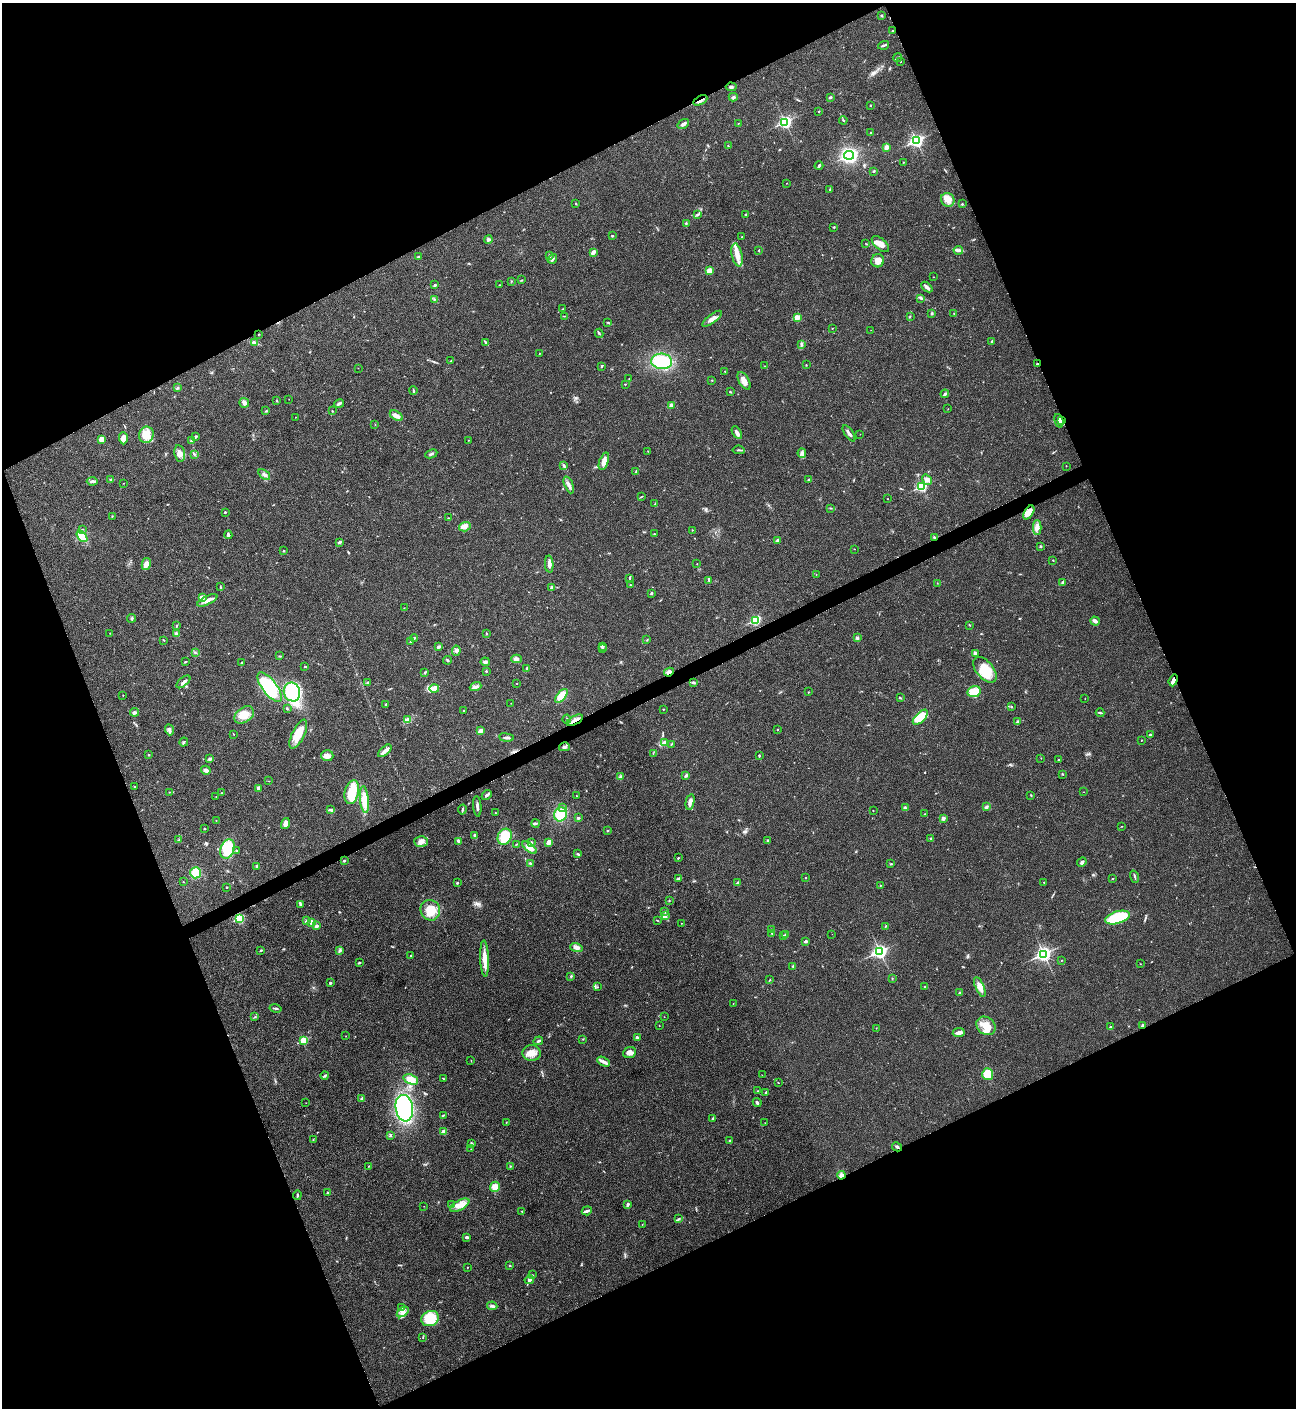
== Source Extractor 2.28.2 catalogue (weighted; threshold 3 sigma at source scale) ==
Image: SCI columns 288-5462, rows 3-5623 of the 5618 x 5630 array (HDU 1 of 3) = the unmasked area's bounding box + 8 px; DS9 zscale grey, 4 x 4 block average (1 PNG px = mean of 4 x 4 image px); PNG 1298 x 1410 px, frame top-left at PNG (2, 3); each listed source drawn as its Kron ellipse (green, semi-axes under 4 px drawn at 4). Shown black and unused: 44% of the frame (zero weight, under 3 of 4 exposures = <1% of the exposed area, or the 3 px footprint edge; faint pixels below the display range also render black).
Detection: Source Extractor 2.28.2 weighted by HDU 2 'WHT'. Background 0.0199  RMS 0.004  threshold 0.0181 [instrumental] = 3 sigma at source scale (4.5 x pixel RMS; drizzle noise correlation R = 1.50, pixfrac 1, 0.05/0.05 arcsec/px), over >= 5 px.
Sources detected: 428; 1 inside a brighter object's white glare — neither listed nor drawn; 1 coinciding with a brighter row at this scale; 12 inside a brighter listed object's ellipse — not listed separately; the other 414 listed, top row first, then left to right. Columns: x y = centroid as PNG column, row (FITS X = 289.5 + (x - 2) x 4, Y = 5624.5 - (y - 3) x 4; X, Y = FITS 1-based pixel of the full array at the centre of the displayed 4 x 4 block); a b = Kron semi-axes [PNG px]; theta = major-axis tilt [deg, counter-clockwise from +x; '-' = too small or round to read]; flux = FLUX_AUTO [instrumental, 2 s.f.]
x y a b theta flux
882 16 3 2 - 1.6
893 31 3 2 - 1.3
884 45 6 2 19 4.7
898 58 4 2 - 2.9
901 62 2 2 - 0.85
731 87 5 2 - 4.1
733 97 4 2 - 3.8
830 97 3 2 - 2.8
700 100 7 2 28 7.7
870 105 2 2 - 1.5
818 111 2 2 - 0.99
843 120 4 2 - 2.4
785 122 3 2 - 440
738 123 2 2 - 0.9
683 124 6 3 35 7.5
870 133 2 2 - 1.3
916 141 3 2 - 520
728 146 2 2 - 1.5
886 147 4 3 - 9.2
849 155 5 4 - 320
903 162 2 2 - 0.81
819 166 4 2 - 4.2
874 171 2 2 - 2.3
786 183 2 2 - 0.62
830 189 2 2 - 1
948 200 7 6 - 18
576 204 2 2 - 1.1
962 204 2 2 - 2.2
746 214 2 2 - 1.5
698 215 3 2 - 3
686 224 3 2 - 1.8
834 227 2 2 - 2
612 236 3 2 - 1.5
742 236 2 2 - 0.77
488 239 4 3 - 3.8
866 244 3 2 - 1.3
880 244 10 5 -41 21
759 250 3 2 - 1.3
958 250 5 3 - 5.7
593 252 4 2 - 10
737 255 11 5 -77 23
549 256 3 2 - 2.5
418 257 2 2 - 5.5
552 259 5 3 - 5.7
878 261 7 6 - 16
709 271 2 2 - 71
934 277 2 2 - 0.52
521 280 3 2 - 1.4
511 281 2 2 - 0.82
435 285 4 2 - 2.8
500 285 2 2 - 0.82
927 287 6 3 -42 6.9
921 298 3 2 - 2.6
434 299 3 2 - 1.7
562 309 3 2 - 1.6
954 313 2 2 - 0.76
932 314 3 2 - 2.4
564 316 3 2 - 1.3
797 317 2 2 - 61
910 317 2 2 - 0.97
712 319 12 3 37 13
608 323 4 2 - 2.4
832 328 2 2 - 0.95
871 330 2 2 - 0.42
599 333 4 2 - 2.8
259 334 2 2 - 1.5
992 341 3 2 - 1.9
254 342 4 3 - 5.4
485 342 4 2 - 2.3
801 345 3 2 - 2.5
539 353 2 2 - 0.82
451 361 4 2 - 2.1
662 361 10 8 -4 120
1037 364 2 2 - 9.1
806 365 2 2 - 1.2
601 366 2 2 - 2.2
765 366 2 2 - 0.57
358 368 2 2 - 0.49
725 371 2 2 - 0.94
629 379 2 2 - 0.65
712 380 2 2 - 1.3
744 381 10 5 -60 17
625 384 2 2 - 1.4
178 388 3 2 - 2.5
413 390 4 2 - 2.3
730 392 3 2 - 1.8
945 394 4 2 - 4
289 399 2 2 - 0.48
277 401 3 2 - 1.4
244 403 5 5 - 7.4
339 404 5 3 - 4.3
671 405 3 3 - 8.8
948 409 2 2 - 1
266 411 4 2 - 1.5
332 411 3 2 - 1.3
396 416 7 4 -31 11
295 417 2 2 - 0.66
1059 421 7 2 -75 5
1062 421 3 2 - 3.8
375 425 2 2 - 0.66
737 433 7 3 -60 9.8
849 433 9 2 -56 8.1
860 434 2 2 - 0.48
146 435 8 7 - 29
196 437 4 3 - 3.7
123 438 6 4 -87 16
102 439 3 3 - 18
192 440 4 2 - 3.9
468 440 2 2 - 1.3
739 450 6 2 -6 3.4
648 451 2 2 - 0.75
180 453 8 5 -80 13
802 453 5 3 - 5.6
194 454 3 2 - 2.1
431 454 6 2 25 4
604 461 9 4 70 19
564 466 3 2 - 2.1
1066 466 2 2 - 0.72
636 471 4 2 - 2.3
264 475 7 2 -38 5.4
111 480 3 3 - 3.3
808 480 4 2 - 3
927 480 6 4 -58 8.5
92 481 5 3 - 4.9
123 483 2 2 - 0.53
569 485 9 3 -67 9.4
922 486 3 2 - 280
641 497 2 2 - 0.9
888 499 2 2 - 0.86
655 504 3 2 - 1.5
831 508 3 2 - 1.2
225 512 2 2 - 4.4
1029 512 8 4 58 20
112 516 2 2 - 1.1
448 518 2 2 - 1
465 527 6 4 16 9.5
1037 527 7 4 -89 10
82 529 2 2 - 1.2
692 530 2 2 - 0.8
654 534 3 2 - 1.6
228 535 4 3 - 4.7
82 536 7 3 -53 59
934 537 3 2 - 2.4
778 540 2 2 - 15
340 542 2 2 - 13
1041 546 2 2 - 1
854 549 2 2 - 0.96
284 551 2 2 - 1.7
1053 560 2 2 - 1.2
697 563 2 2 - 0.59
146 564 6 4 76 15
549 564 8 3 -86 10
816 574 2 2 - 0.68
630 578 3 2 - 2.3
709 580 2 2 - 1.6
1063 582 3 2 - 5.2
937 583 2 2 - 0.85
630 584 2 2 - 1.4
220 587 3 2 - 1.5
552 587 2 2 - 15
651 593 2 2 - 7.1
202 598 4 4 - 9.7
207 600 11 3 25 11
404 608 2 2 - 0.6
132 618 4 2 - 2.7
756 620 2 2 - 230
1095 621 5 3 - 5.9
177 625 2 2 - 0.79
969 625 2 2 - 1.7
110 633 2 2 - 0.89
486 633 2 2 - 1.3
176 634 4 3 - 3.5
414 638 4 2 - 4.3
857 638 3 2 - 5
164 640 2 2 - 0.78
647 640 2 2 - 1.1
410 642 2 2 - 1.5
602 646 3 2 - 8
439 647 4 3 - 4.2
602 649 2 2 - 2.8
456 651 5 4 - 6.3
195 652 3 2 - 1.7
975 653 3 3 - 6.9
279 656 4 2 - 2
516 659 5 3 - 6.1
447 660 4 2 - 2.7
185 662 3 2 - 1.5
485 662 4 3 - 5.7
242 663 3 2 - 4
305 667 2 2 - 3.7
526 668 3 2 - 1.8
985 670 15 8 -50 58
486 671 3 2 - 2.1
425 672 3 2 - 2.1
669 672 5 3 - 8.3
1173 680 6 3 69 10
183 682 8 3 40 6.6
368 682 3 2 - 2.5
694 683 3 2 - 2.3
517 684 2 2 - 0.59
270 687 17 7 -53 170
476 687 6 3 22 6.6
434 688 5 2 - 58
292 692 9 8 - 150
808 692 2 2 - 0.93
974 692 7 5 12 42
123 695 2 2 - 1
561 696 8 4 52 36
900 698 3 2 - 1.9
1085 699 2 2 - 0.48
511 703 2 2 - 0.57
385 704 2 2 - 1.7
1011 707 2 2 - 1.4
287 709 2 2 - 2.1
663 709 2 2 - 1.3
463 710 2 2 - 0.83
134 712 4 3 - 4.8
1100 713 4 2 - 1.9
244 715 11 7 33 33
920 717 9 4 45 63
567 719 4 2 - 3
407 720 2 2 - 1.1
575 720 9 2 29 17
1018 722 3 3 - 4.4
777 729 2 2 - 0.93
169 730 5 3 - 6.4
480 731 2 2 - 26
234 734 2 2 - 0.62
298 734 16 6 64 41
1150 735 2 2 - 2.5
506 737 7 2 -8 5.8
1141 740 2 2 - 0.76
184 742 4 2 - 2.9
664 743 2 2 - 40
671 745 3 2 - 1.2
564 747 5 3 - 6.9
385 751 8 3 42 15
653 753 2 2 - 1.1
148 755 2 2 - 2.2
327 756 6 5 - 12
759 756 3 2 - 2.1
1041 758 2 2 - 0.61
210 759 2 2 - 14
1059 760 2 2 - 1.6
206 770 5 3 - 8
1062 774 2 2 - 1.6
686 776 4 3 - 3.2
620 777 2 2 - 2
269 781 2 2 - 0.79
134 786 3 2 - 0.9
258 789 4 2 - 13
169 792 2 2 - 1.1
352 792 12 7 76 69
1084 792 2 2 - 0.46
222 793 2 2 - 1.2
487 795 5 2 - 6
1031 795 2 2 - 1.4
216 796 2 2 - 0.67
576 796 2 2 - 0.94
364 800 13 4 -84 49
690 802 8 3 78 8.7
477 806 10 2 -85 6.9
562 807 3 2 - 2.1
986 807 2 2 - 6.2
905 808 4 2 - 2.4
330 810 4 2 - 3.5
462 810 5 2 - 2.8
873 810 2 2 - 0.96
495 813 2 2 - 1.3
560 814 7 6 - 64
925 814 2 2 - 1.1
578 818 4 2 - 2.9
943 818 3 3 - 6.2
216 820 2 2 - 0.87
285 823 5 4 - 12
535 823 4 2 - 3.3
1121 826 2 2 - 0.75
204 829 2 2 - 1.8
608 831 2 2 - 0.75
474 835 4 2 - 3.6
505 837 8 7 - 75
930 838 2 2 - 1.8
179 840 2 2 - 1.4
767 840 3 2 - 2.3
421 841 6 5 - 12
458 841 3 2 - 2.7
549 842 3 3 - 11
531 843 3 2 - 3.5
516 844 2 2 - 0.98
530 848 8 4 -38 17
228 849 10 7 72 74
236 850 2 2 - 2.4
578 854 3 2 - 3.5
678 858 2 2 - 1.8
344 861 2 2 - 2.8
1082 862 5 3 - 5.2
530 863 2 2 - 2.2
890 864 2 2 - 1.2
257 866 3 2 - 3.3
195 873 5 5 - 38
1135 877 6 2 -71 3.2
678 878 3 2 - 2.9
805 878 2 2 - 2
1113 879 2 2 - 2.2
183 882 2 2 - 1.2
1044 882 2 2 - 1.6
457 883 2 2 - 5.5
737 883 3 2 - 2.3
880 885 2 2 - 1.3
227 887 2 2 - 3.4
669 900 2 2 - 1.8
300 905 3 2 - 2.5
430 910 10 9 - 43
665 912 2 2 - 2.1
665 916 3 2 - 2.7
1117 917 13 6 16 120
239 918 3 2 - 200
306 920 3 2 - 2.3
657 920 3 2 - 1.3
311 922 4 3 - 8.5
681 923 2 2 - 0.79
317 926 2 2 - 13
885 926 2 2 - 1.8
772 930 2 2 - 0.82
772 933 2 2 - 0.79
786 934 3 2 - 3.6
832 934 2 2 - 0.45
784 936 2 2 - 4.4
806 941 2 2 - 13
576 947 6 3 -16 11
261 950 3 2 - 1.8
340 950 4 3 - 3.8
880 951 3 2 - 630
1044 954 3 3 - 690
411 955 2 2 - 1.2
485 959 18 4 -87 27
1062 960 2 2 - 0.9
359 963 3 2 - 2.9
1140 964 2 2 - 0.52
793 966 2 2 - 2
571 976 3 2 - 1.8
892 978 2 2 - 1.2
770 980 2 2 - 0.98
330 983 2 2 - 6.8
598 987 2 2 - 0.76
925 987 3 2 - 1.3
980 987 11 4 -67 21
960 993 2 2 - 2.2
733 1003 2 2 - 0.63
276 1008 6 2 -13 3.3
255 1017 3 2 - 2.2
664 1017 2 2 - 0.63
659 1026 2 2 - 1
986 1026 10 8 -40 30
1143 1026 2 2 - 29
1111 1027 3 2 - 5.4
876 1028 2 2 - 0.86
959 1033 6 3 6 11
346 1036 2 2 - 0.63
637 1037 3 2 - 5.6
583 1039 2 2 - 1.2
303 1041 2 2 - 110
538 1041 5 2 - 4.6
532 1053 9 8 - 20
629 1053 6 5 - 11
471 1061 2 2 - 0.91
604 1062 7 3 -30 7.1
988 1074 6 5 - 64
325 1075 4 2 - 3.4
762 1075 2 2 - 0.72
443 1078 3 2 - 1.5
411 1079 7 5 -22 32
778 1083 2 2 - 0.7
757 1091 2 2 - 1.6
766 1093 3 2 - 3.2
362 1099 4 3 - 3.7
306 1103 2 2 - 0.74
757 1103 4 2 - 4.3
404 1108 13 8 -81 280
443 1115 4 2 - 1.9
713 1118 4 2 - 2.2
506 1122 2 2 - 1.1
765 1123 2 2 - 0.7
444 1131 2 2 - 31
390 1135 2 2 - 1.8
313 1140 2 2 - 0.92
730 1141 2 2 - 4.6
472 1143 4 2 - 2.2
897 1147 5 2 - 4.4
471 1149 2 2 - 0.39
369 1166 2 2 - 1.4
510 1166 2 2 - 1.1
841 1175 4 3 - 9.6
495 1187 5 4 - 20
328 1193 2 2 - 7.4
297 1195 5 2 - 2.6
628 1204 3 2 - 5.1
451 1205 3 2 - 2.9
460 1205 10 5 29 19
424 1206 2 2 - 0.45
522 1211 2 2 - 0.96
587 1211 5 2 - 7.4
678 1219 3 2 - 2
642 1224 2 2 - 0.63
467 1237 3 2 - 5.8
510 1265 3 2 - 1.6
467 1267 2 2 - 1.1
532 1275 2 2 - 1
529 1280 5 3 - 5.9
492 1306 5 3 - 6.3
402 1307 3 2 - 2.9
403 1312 6 4 39 11
430 1319 9 7 22 55
423 1337 3 2 - 1.2
Overlapping masked pixels (flux is a lower limit): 11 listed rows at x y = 700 100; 1037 364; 1062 421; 1029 512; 934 537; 669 672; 1173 680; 575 720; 1143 1026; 897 1147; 841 1175
Diffuse or blended objects may show on this block-average render without a row.